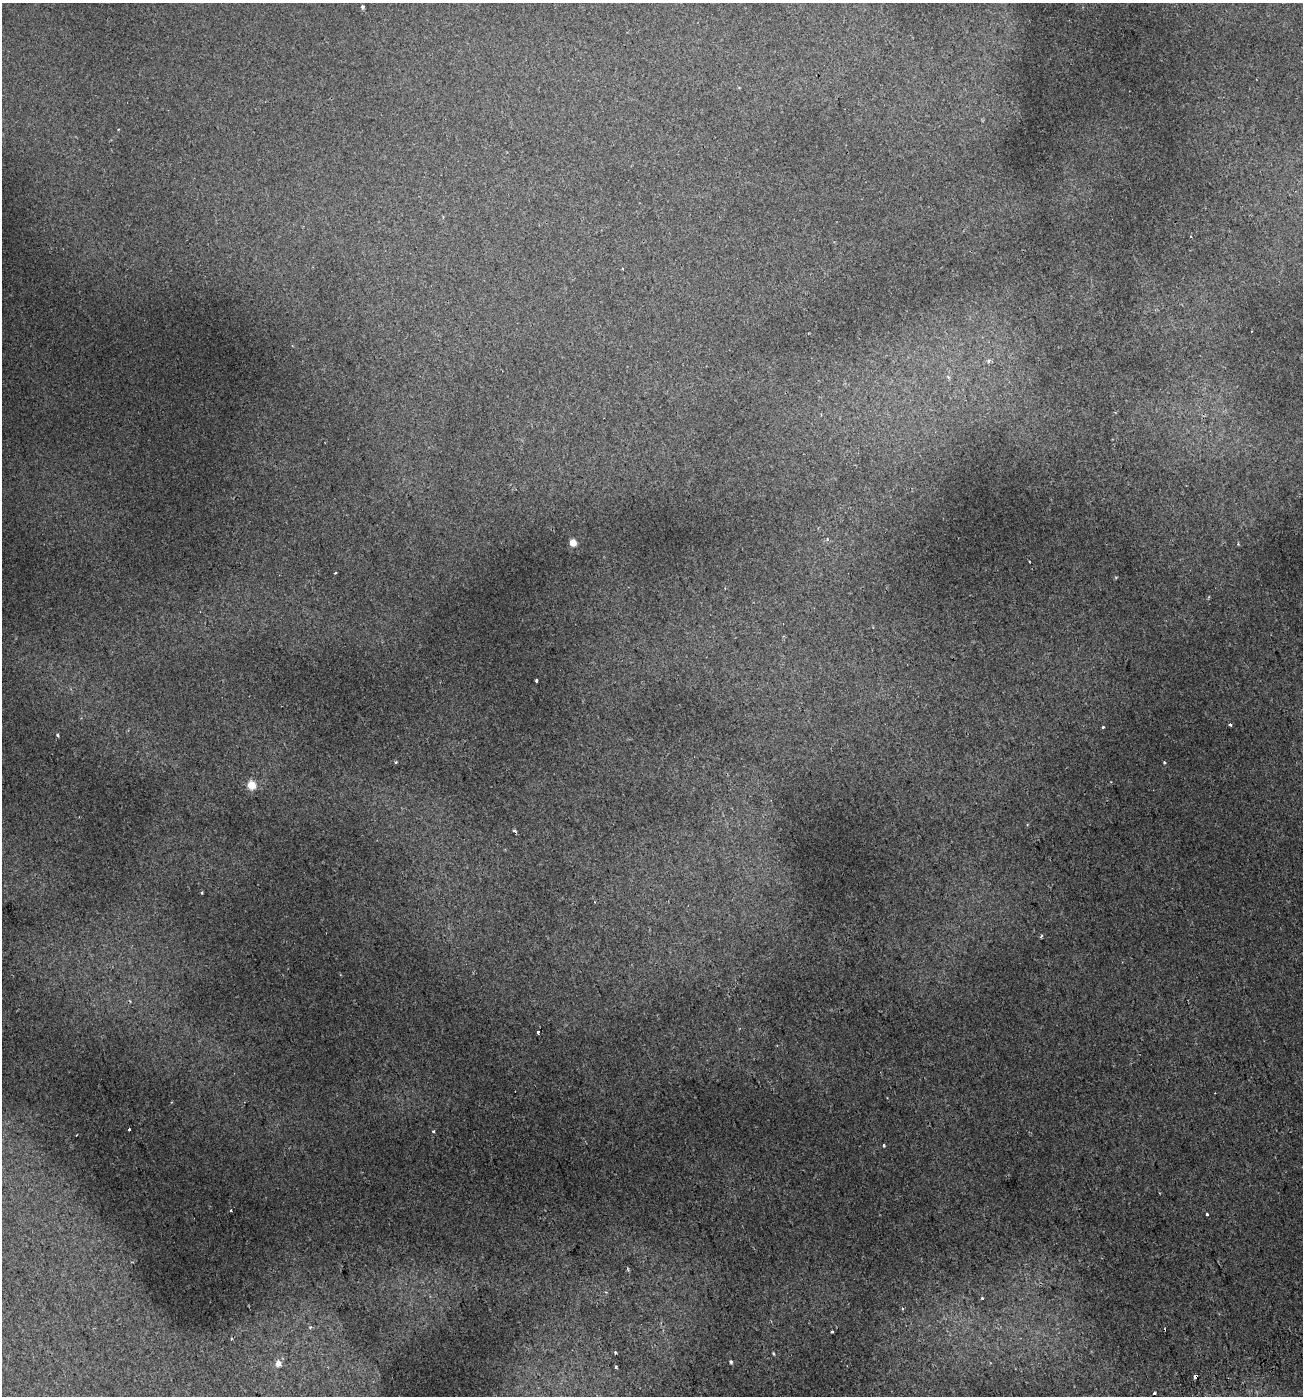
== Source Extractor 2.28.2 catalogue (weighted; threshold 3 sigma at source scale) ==
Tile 6 of 4 x 4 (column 2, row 2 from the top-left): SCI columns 1412-2712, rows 2850-4243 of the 5479 x 5695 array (HDU 1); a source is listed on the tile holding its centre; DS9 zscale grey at full resolution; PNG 1305 x 1398 px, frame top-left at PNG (2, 3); no overlay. Shown black and unused: <1% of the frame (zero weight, under 2 of 3 exposures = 3% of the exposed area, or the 3 px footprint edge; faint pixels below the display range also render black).
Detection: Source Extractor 2.28.2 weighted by HDU 2 'WHT'; one run over the whole footprint, this tile lists its part. Background 0.00818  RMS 0.0033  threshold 0.0148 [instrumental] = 3 sigma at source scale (4.5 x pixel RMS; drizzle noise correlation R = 1.50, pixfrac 1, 0.0396/0.0396 arcsec/px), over >= 5 px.
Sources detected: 33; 5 cosmic-ray / hot-pixel residue — not listed; the other 28 listed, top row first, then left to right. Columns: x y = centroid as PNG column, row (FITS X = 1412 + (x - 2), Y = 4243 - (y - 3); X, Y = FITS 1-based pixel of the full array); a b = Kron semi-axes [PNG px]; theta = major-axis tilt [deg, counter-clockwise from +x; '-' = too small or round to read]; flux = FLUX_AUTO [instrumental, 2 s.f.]
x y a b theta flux
363 7 5 4 - 0.63
118 129 3 2 - 0.27
1191 237 3 2 - 0.31
988 360 7 5 48 0.81
573 542 5 4 - 6.5
335 573 3 2 - 0.33
536 681 4 3 - 1.2
1230 724 3 3 - 1.5
1103 727 3 3 - 0.38
58 735 3 3 - 1.2
396 762 4 3 - 0.4
1164 762 3 3 - 2.9
251 785 5 5 - 11
201 892 3 3 - 0.35
1041 936 7 3 60 0.43
538 1032 4 3 - 1
129 1129 3 3 - 1.4
434 1131 3 3 - 1.2
884 1145 3 3 - 0.93
1207 1214 3 3 - 1.4
982 1298 3 3 - 0.46
310 1327 5 4 - 0.51
832 1332 3 3 - 0.52
773 1353 5 3 - 0.28
731 1362 4 3 - 0.49
278 1363 6 5 - 2
615 1367 3 3 - 2
1195 1376 4 3 - 13
Overlapping masked pixels (flux is a lower limit): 1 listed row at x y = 1195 1376